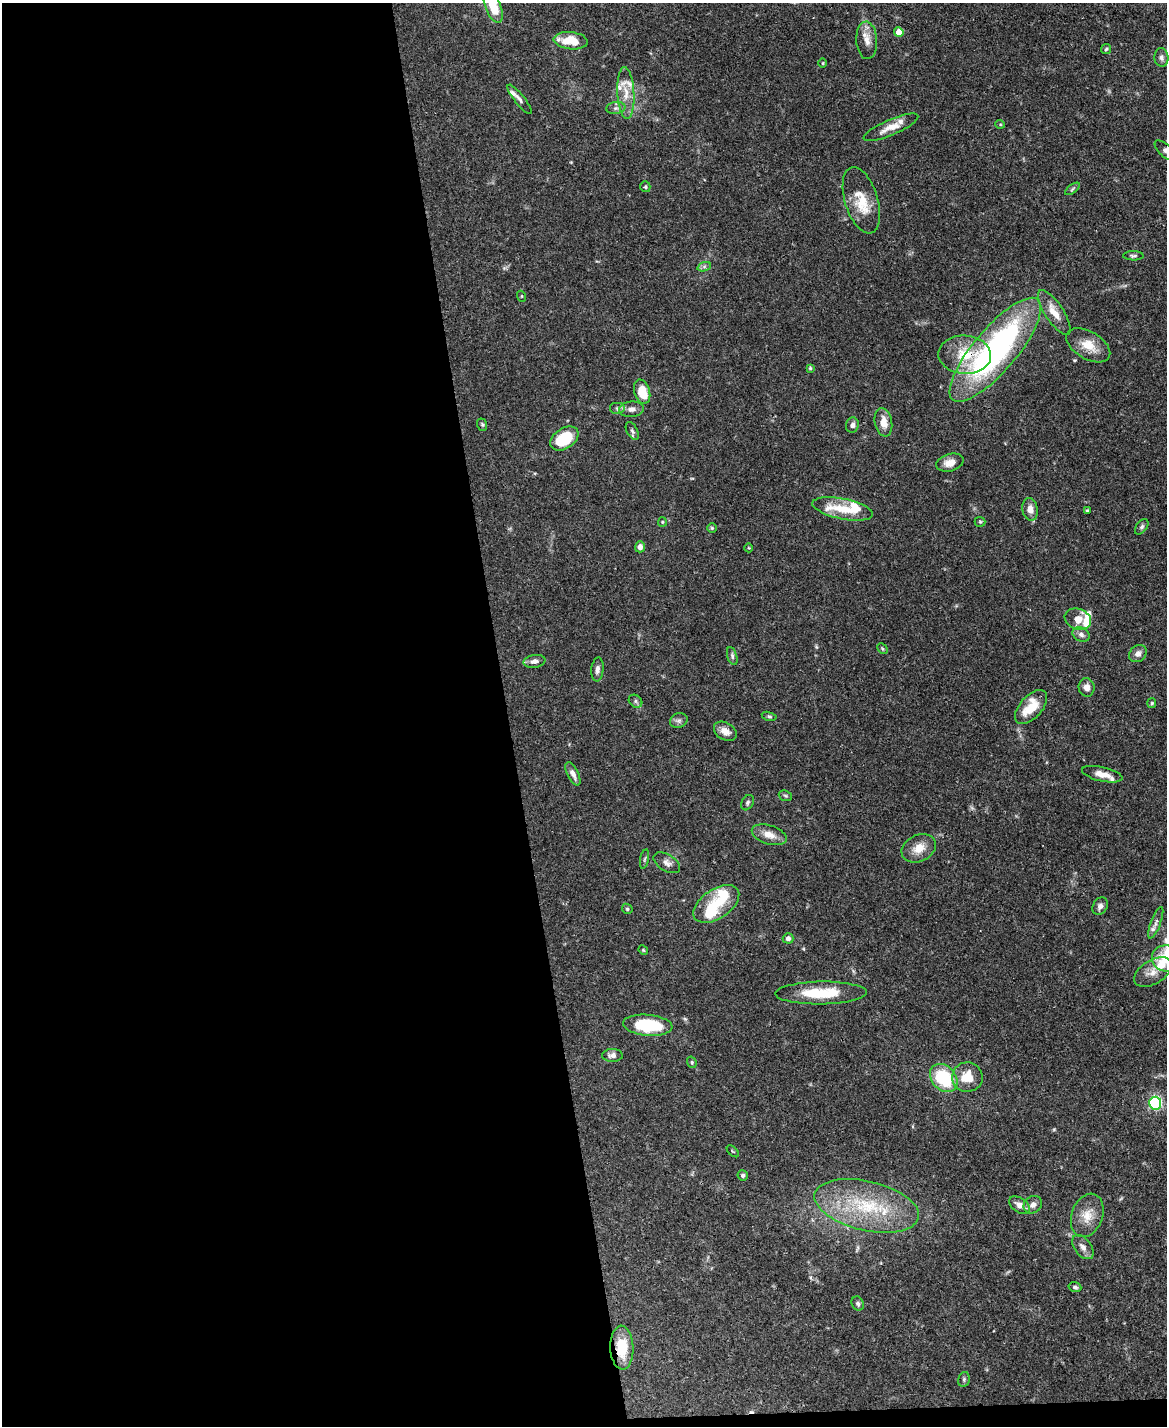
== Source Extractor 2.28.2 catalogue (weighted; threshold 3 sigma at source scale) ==
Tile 9 of 4 x 3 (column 1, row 3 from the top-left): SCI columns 3-1167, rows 242-1665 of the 4666 x 4644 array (HDU 1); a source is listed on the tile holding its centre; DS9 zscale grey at full resolution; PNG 1169 x 1428 px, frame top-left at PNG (2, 3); each listed source drawn as its Kron ellipse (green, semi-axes under 4 px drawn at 4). Shown black and unused: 44% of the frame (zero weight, under 3 of 4 exposures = <1% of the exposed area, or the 3 px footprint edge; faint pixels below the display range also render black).
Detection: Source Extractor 2.28.2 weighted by HDU 2 'WHT'; one run over the whole footprint, this tile lists its part. Background 0.0889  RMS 0.0036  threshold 0.0163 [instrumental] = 3 sigma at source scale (4.5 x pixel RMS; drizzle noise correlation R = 1.50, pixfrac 1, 0.05/0.05 arcsec/px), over >= 5 px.
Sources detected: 104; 1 inside a brighter object's white glare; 1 cosmic-ray / hot-pixel residue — neither listed nor drawn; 12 inside a brighter listed object's ellipse — not listed separately; the other 90 listed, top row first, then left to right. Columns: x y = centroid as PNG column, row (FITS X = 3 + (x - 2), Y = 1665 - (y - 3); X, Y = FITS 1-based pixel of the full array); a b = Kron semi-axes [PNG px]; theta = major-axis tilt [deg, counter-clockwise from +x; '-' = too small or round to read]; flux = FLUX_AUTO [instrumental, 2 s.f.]
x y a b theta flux
493 6 17 7 -69 9.1
899 32 5 4 - 5.3
867 40 19 10 -87 3.7
571 41 17 8 -6 8.4
1106 49 5 5 - 0.53
1161 57 9 7 -84 1.3
823 63 5 3 - 0.3
626 93 26 8 -87 5.3
520 99 18 5 -52 1.4
616 108 9 6 8 1.2
1000 124 5 3 - 0.32
891 127 29 7 23 4.8
1165 150 13 6 -43 1.3
645 187 5 5 - 0.6
1072 189 8 4 36 0.62
861 200 34 16 -73 9.6
1133 256 10 4 -1 0.77
704 267 7 4 19 0.72
521 296 5 3 - 0.34
1054 312 26 9 -56 5.4
1088 345 24 13 -31 6.4
995 350 66 21 50 100
965 355 26 19 -3 12
810 368 4 4 - 0.45
642 392 12 7 -73 7.7
617 408 8 6 0 0.96
631 409 12 7 5 2.2
883 422 14 8 -80 3.9
482 425 6 5 - 0.6
852 425 8 6 76 1.3
632 431 10 5 -63 0.99
564 438 15 10 33 15
950 463 14 8 16 3.4
843 509 31 10 -11 8.9
1030 509 11 7 -78 2.9
1087 510 4 3 - 0.4
662 522 5 4 - 0.41
980 522 5 5 - 0.47
1142 527 9 5 53 0.85
712 528 5 5 - 0.51
640 547 5 5 - 2
749 548 4 3 - 0.29
1078 619 13 10 -21 4.3
1081 635 9 7 -27 1.4
882 649 6 3 -45 0.43
1138 654 9 8 - 1.9
732 656 9 4 -73 0.8
534 661 11 6 9 1.8
597 669 12 6 85 1.5
1087 687 9 8 - 2.3
635 701 7 6 - 0.82
1152 703 5 4 - 0.41
1031 707 20 11 48 9
769 716 7 4 -13 0.57
679 720 9 7 21 1.1
725 731 12 8 -31 2.7
573 774 12 5 -63 1.9
1102 774 21 7 -13 3.3
785 796 7 5 -21 0.61
747 803 8 6 59 0.8
769 835 18 9 -17 3.8
919 848 18 13 26 4.8
644 859 10 4 79 0.64
667 863 15 8 -31 1.9
716 904 26 14 34 10
1100 906 9 7 61 1.5
627 909 6 4 -46 0.49
1156 923 17 5 69 1.4
788 938 5 5 - 1.3
643 950 5 4 - 0.36
1166 958 14 13 - 6.6
1153 972 21 12 31 4.2
821 993 46 11 1 14
648 1025 24 10 -5 19
612 1055 10 6 1 1.8
692 1062 6 4 -71 0.46
967 1077 15 14 - 7.5
944 1078 16 12 -46 20
1155 1103 6 6 - 56
733 1151 7 3 -45 0.36
743 1175 5 5 - 0.7
1019 1205 11 7 -35 2.5
1033 1205 9 8 - 1.9
867 1206 53 24 -13 30
1087 1215 22 15 70 5.9
1083 1247 14 8 -53 2.1
1075 1287 6 5 - 0.75
858 1304 7 6 - 0.85
622 1348 22 11 -87 10
964 1379 7 5 76 0.74
Overlapping masked pixels (flux is a lower limit): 4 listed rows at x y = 995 350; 965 355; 1155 1103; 622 1348
Isophote crosses this tile's border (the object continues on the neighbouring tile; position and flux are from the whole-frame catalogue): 3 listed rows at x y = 493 6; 1165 150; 1166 958